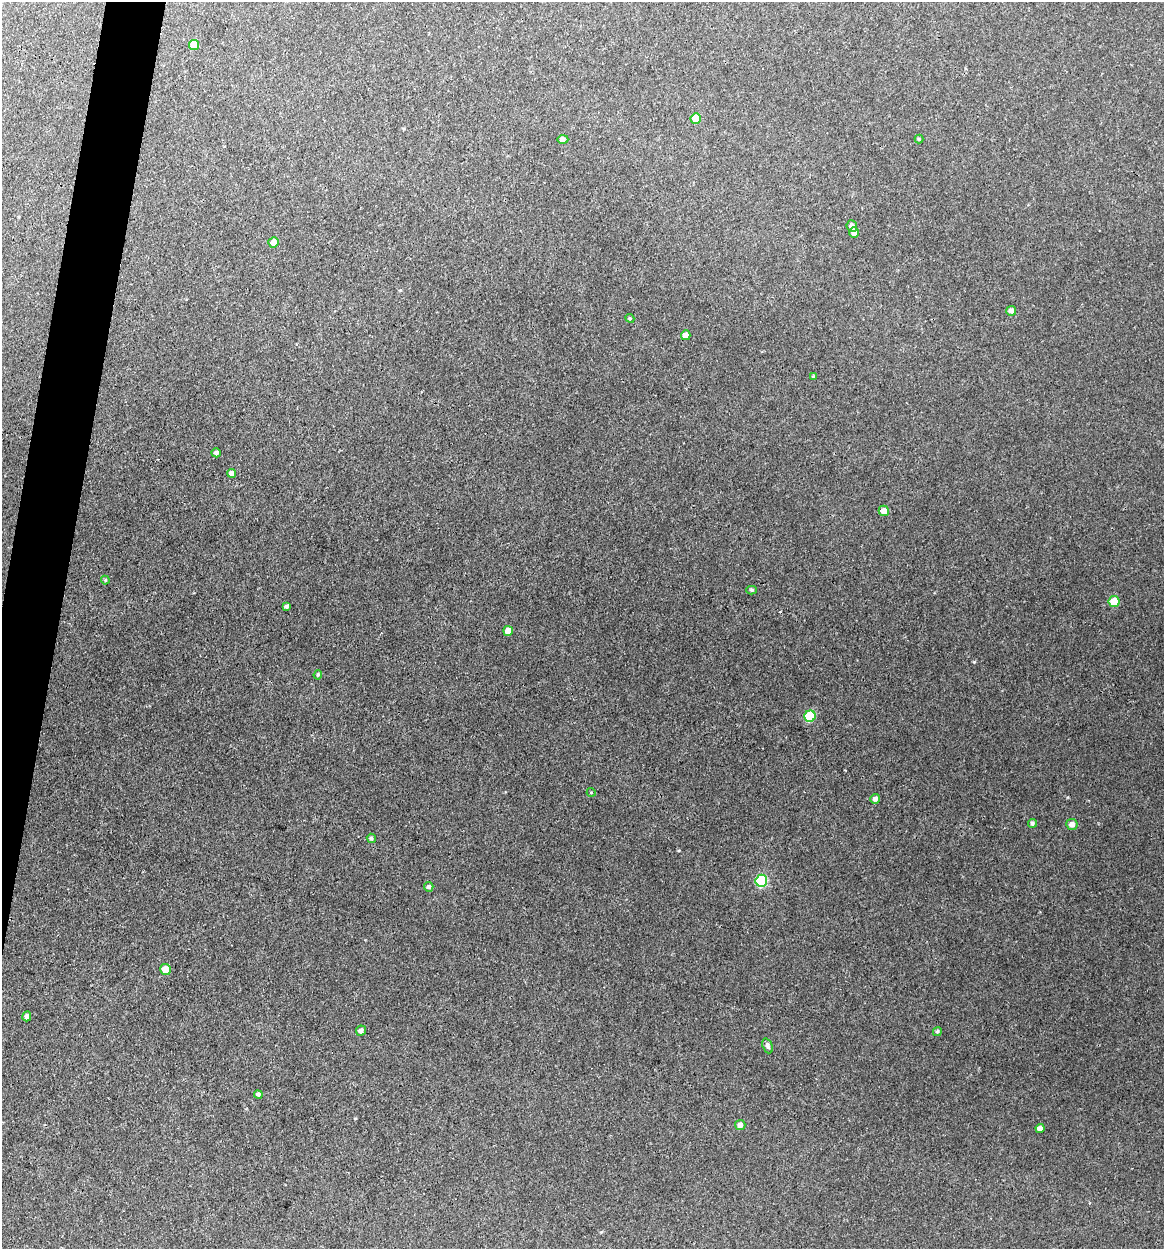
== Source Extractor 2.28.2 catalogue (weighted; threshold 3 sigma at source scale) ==
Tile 7 of 4 x 4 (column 3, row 2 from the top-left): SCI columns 2564-3725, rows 2495-3741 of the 5007 x 4987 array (HDU 1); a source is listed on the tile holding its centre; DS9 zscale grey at full resolution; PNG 1166 x 1251 px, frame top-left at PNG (2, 2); each listed source drawn as its Kron ellipse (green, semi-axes under 4 px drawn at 4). Shown black and unused: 3% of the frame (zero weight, under 3 of 4 exposures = <1% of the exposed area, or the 3 px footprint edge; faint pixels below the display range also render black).
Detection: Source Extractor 2.28.2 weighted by HDU 2 'WHT'; one run over the whole footprint, this tile lists its part. Background 0.118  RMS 0.0043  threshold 0.0193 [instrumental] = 3 sigma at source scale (4.5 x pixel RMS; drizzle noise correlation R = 1.50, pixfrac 1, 0.05/0.05 arcsec/px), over >= 5 px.
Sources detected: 36; all 36 listed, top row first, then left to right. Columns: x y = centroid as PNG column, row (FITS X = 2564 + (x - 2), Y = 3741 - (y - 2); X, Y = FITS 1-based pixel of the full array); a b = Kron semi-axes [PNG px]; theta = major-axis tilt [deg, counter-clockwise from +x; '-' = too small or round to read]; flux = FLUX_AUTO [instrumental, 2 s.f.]
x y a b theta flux
194 45 5 5 - 5.2
696 118 5 5 - 7.2
563 139 5 4 - 1.3
919 139 4 4 - 0.6
852 226 6 5 - 2.2
854 233 5 5 - 2.6
273 242 5 5 - 2.7
1011 311 5 4 - 1.9
630 318 5 4 - 0.51
686 335 5 5 - 2.9
813 377 4 3 - 0.55
216 453 4 4 - 1.3
231 473 4 4 - 1.4
884 511 5 5 - 3.3
105 580 4 4 - 0.49
752 590 5 4 - 0.76
1114 602 5 5 - 9.9
287 606 3 3 - 0.97
508 631 5 5 - 4
318 675 5 4 - 0.59
810 716 5 5 - 16
591 792 4 3 - 0.34
875 799 5 4 - 1.6
1032 823 4 4 - 1
1072 824 5 5 - 2.2
371 838 5 4 - 0.74
761 881 6 6 - 27
429 887 5 4 - 1
165 969 5 5 - 5.3
27 1016 5 4 - 1.6
361 1031 5 5 - 1.4
937 1031 4 4 - 0.68
768 1046 8 4 -67 1.3
258 1095 4 4 - 0.99
740 1125 5 5 - 1.8
1040 1128 4 4 - 2.4
Unlisted compact peaks at least as high as the median listed source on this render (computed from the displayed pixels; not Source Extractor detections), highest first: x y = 974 662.